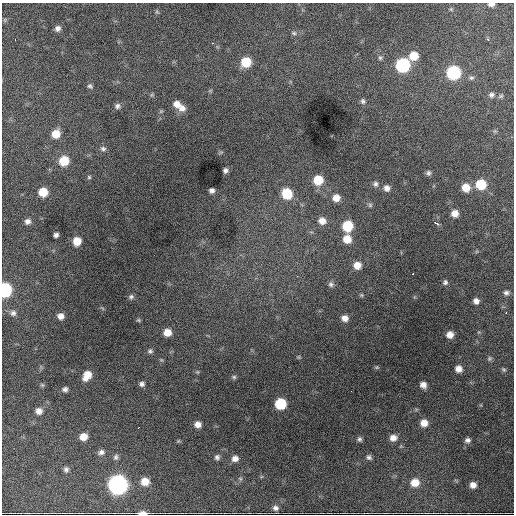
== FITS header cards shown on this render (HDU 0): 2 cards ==
NAXIS1  =                  512 / Axis length
NAXIS2  =                  512 / Axis length

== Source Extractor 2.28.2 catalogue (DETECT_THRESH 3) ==
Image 512 x 512 px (HDU 0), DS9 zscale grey, 1 PNG px = 1 image px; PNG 516 x 516 px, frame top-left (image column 1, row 512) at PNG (2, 3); no overlay
Background 3490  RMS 58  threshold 173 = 3 sigma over >= 5 px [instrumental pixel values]
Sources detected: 100; all 100 listed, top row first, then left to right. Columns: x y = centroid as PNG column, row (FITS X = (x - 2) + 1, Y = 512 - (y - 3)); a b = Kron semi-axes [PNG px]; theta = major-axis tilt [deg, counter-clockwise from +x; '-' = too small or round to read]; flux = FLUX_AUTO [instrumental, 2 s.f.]
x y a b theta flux
491 4 6 4 5 1.4e+04
451 9 6 4 -44 4.7e+03
157 12 6 4 -18 5.0e+03
5 20 6 4 -72 4.7e+03
57 28 7 6 - 1.5e+04
294 33 7 5 -4 7.7e+03
487 39 4 3 - 5.5e+03
15 40 2 2 - 2.6e+03
212 43 3 2 - 5.1e+03
414 56 8 8 - 6.5e+04
380 58 6 5 - 7.4e+03
246 62 8 8 - 1.0e+05
403 65 8 8 - 4.4e+05
453 73 8 8 - 4.2e+05
471 78 7 5 13 8.0e+03
90 86 8 6 -28 8.9e+03
210 91 6 4 19 4.4e+03
491 95 8 7 - 1.2e+04
501 96 6 5 - 6.2e+03
363 101 8 7 - 1.0e+04
177 104 9 8 - 3.0e+04
117 106 7 7 - 1.2e+04
182 108 9 8 - 2.4e+04
56 134 8 7 - 5.6e+04
103 149 8 6 -5 9.9e+03
64 161 8 8 - 9.2e+04
225 170 5 4 - 1.1e+04
428 173 7 6 - 1.0e+04
89 177 5 5 - 4.9e+03
318 180 8 8 - 8.8e+04
375 184 7 7 - 1.1e+04
481 184 8 8 - 1.2e+05
466 187 8 8 - 5.3e+04
387 188 7 7 - 2.0e+04
212 190 5 5 - 1.3e+04
43 192 7 7 - 7.2e+04
287 194 8 8 - 1.3e+05
336 198 7 7 - 3.5e+04
370 205 6 6 - 7.0e+03
455 213 6 6 - 3.4e+04
27 221 7 7 - 1.6e+04
322 221 9 8 - 3.1e+04
436 223 7 3 -27 8.9e+03
347 226 8 8 - 1.3e+05
56 235 5 4 - 1.2e+04
347 239 8 8 - 5.4e+04
77 241 8 7 - 5.2e+04
357 265 7 7 - 3.8e+04
413 273 2 2 - 2.8e+03
297 276 2 2 - 2.4e+03
445 282 6 5 - 8.7e+03
331 284 7 7 - 1.1e+04
5 290 8 7 - 4.6e+05
506 293 8 6 7 1.2e+04
361 295 5 5 - 4.4e+03
131 297 6 6 - 9.0e+03
476 301 6 6 - 1.8e+04
13 313 8 8 - 1.3e+04
506 313 2 2 - 3.1e+03
61 316 6 6 - 2.2e+04
345 318 7 6 - 2.4e+04
138 320 5 5 - 4.9e+03
167 332 7 7 - 4.1e+04
450 335 6 6 - 3.0e+04
150 351 7 6 - 8.7e+03
298 357 5 5 - 4.6e+03
489 359 6 6 - 6.9e+03
377 367 6 4 44 4.9e+03
458 369 7 6 - 2.6e+04
504 369 7 5 -34 6.4e+03
197 372 5 4 - 4.3e+03
87 375 10 7 57 5.3e+04
234 377 6 5 - 6.3e+03
142 384 6 5 - 1.2e+04
42 385 6 5 - 5.5e+03
423 385 7 6 - 2.2e+04
65 389 6 5 - 1.2e+04
351 391 2 2 - 1.9e+03
280 404 8 7 - 1.8e+05
39 411 7 7 - 2.4e+04
424 423 8 7 - 3.7e+04
198 424 7 6 - 2.4e+04
138 428 3 2 - 9.3e+03
83 437 8 7 - 4.2e+04
393 438 8 7 - 2.7e+04
360 439 7 5 -73 8.7e+03
467 440 7 6 - 1.3e+04
101 452 8 6 13 1.4e+04
116 457 8 6 75 9.8e+03
217 457 6 6 - 1.0e+04
369 457 7 6 - 9.9e+03
235 459 7 6 - 2.0e+04
66 469 6 6 - 1.1e+04
240 478 6 3 -19 5.1e+03
145 481 8 7 - 4.7e+04
415 482 9 8 - 5.2e+04
118 484 9 9 - 1.8e+06
473 485 6 6 - 2.4e+04
275 508 8 7 - 1.4e+04
142 513 9 3 -1 2.4e+04
At the frame edge (FLAGS 8, measured only in part): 3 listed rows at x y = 491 4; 5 290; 142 513